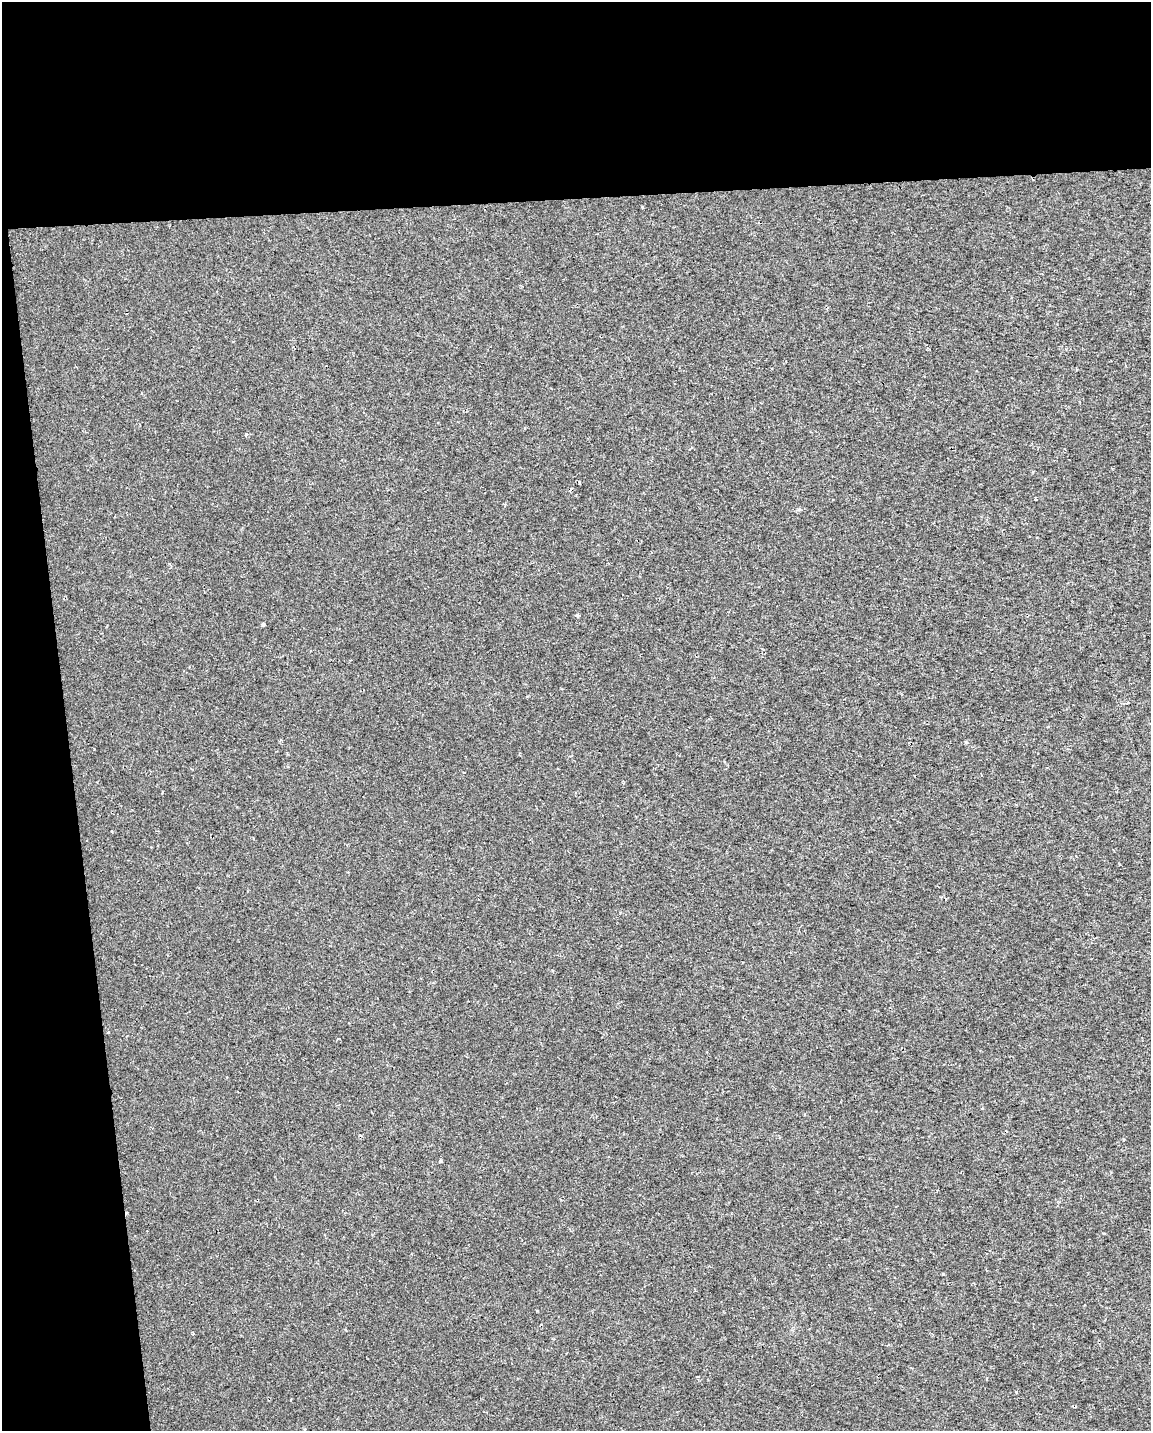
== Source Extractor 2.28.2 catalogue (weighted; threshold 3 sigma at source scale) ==
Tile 1 of 4 x 3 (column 1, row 1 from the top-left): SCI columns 1-1149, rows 2910-4338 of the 4595 x 4347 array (HDU 1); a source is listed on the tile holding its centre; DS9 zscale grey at full resolution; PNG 1153 x 1433 px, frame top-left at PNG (2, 2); no overlay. Shown black and unused: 19% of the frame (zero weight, under 2 of 3 exposures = <1% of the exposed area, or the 3 px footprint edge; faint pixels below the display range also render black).
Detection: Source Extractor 2.28.2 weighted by HDU 2 'WHT'; one run over the whole footprint, this tile lists its part. Background 0.00345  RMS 0.003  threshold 0.0136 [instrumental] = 3 sigma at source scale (4.5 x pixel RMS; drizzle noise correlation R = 1.50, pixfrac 1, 0.0396/0.0396 arcsec/px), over >= 5 px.
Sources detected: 8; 3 cosmic-ray / hot-pixel residue — not listed; the other 5 listed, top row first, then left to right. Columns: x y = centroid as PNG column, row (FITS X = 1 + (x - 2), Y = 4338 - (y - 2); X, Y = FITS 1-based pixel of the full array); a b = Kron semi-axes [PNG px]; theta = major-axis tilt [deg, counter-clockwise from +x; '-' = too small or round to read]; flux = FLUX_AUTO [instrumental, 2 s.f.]
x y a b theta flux
246 435 4 3 - 0.46
577 615 5 4 - 0.5
263 624 4 4 - 0.41
966 742 5 4 - 0.34
440 1161 4 4 - 0.35